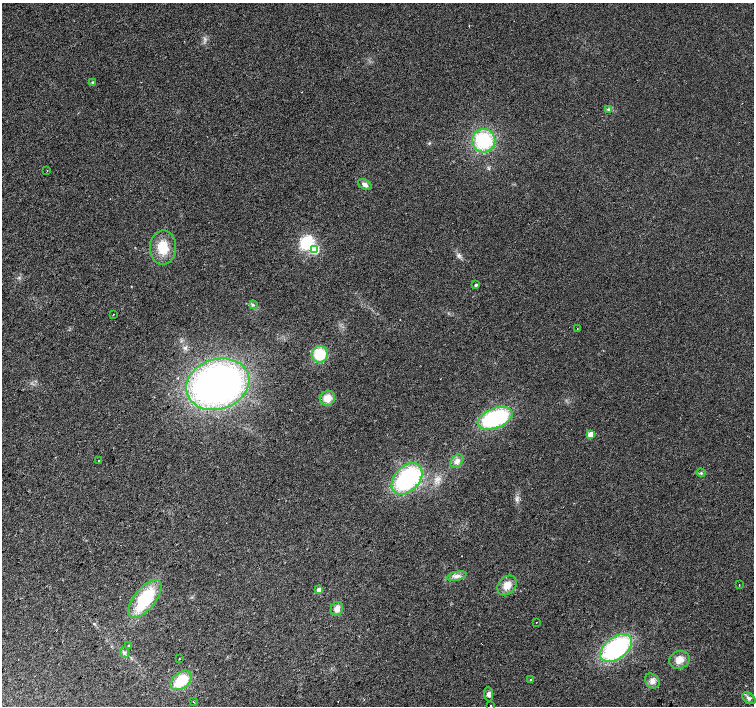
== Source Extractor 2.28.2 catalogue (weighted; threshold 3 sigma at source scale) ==
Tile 7 of 4 x 4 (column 3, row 2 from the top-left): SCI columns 3013-4515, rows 3047-4454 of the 6019 x 6028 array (HDU 1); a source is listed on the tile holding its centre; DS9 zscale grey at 2 x 2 block average (1 PNG px = mean of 2 x 2 image px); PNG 756 x 708 px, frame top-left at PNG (2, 3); each listed source drawn as its Kron ellipse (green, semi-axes under 4 px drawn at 4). Shown black and unused: <1% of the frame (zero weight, under 2 of 3 exposures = <1% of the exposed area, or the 3 px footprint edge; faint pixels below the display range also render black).
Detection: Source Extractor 2.28.2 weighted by HDU 2 'WHT'; one run over the whole footprint, this tile lists its part. Background 0.021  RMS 0.006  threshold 0.0272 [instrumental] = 3 sigma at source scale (4.5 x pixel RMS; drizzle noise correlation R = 1.50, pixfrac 1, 0.0396/0.0396 arcsec/px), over >= 5 px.
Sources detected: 42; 1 inside a brighter object's white glare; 2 cosmic-ray / hot-pixel residue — neither listed nor drawn; the other 39 listed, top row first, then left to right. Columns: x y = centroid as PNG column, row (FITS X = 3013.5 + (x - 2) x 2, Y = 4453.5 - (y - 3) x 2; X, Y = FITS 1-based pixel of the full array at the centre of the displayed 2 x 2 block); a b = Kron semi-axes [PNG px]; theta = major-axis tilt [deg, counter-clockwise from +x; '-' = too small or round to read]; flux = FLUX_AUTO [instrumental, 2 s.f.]
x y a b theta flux
92 82 3 3 - 1.7
608 109 3 3 - 1.9
484 141 12 11 - 76
47 171 2 2 - 0.86
365 184 7 5 -30 6.2
163 248 17 13 89 31
314 249 4 4 - 87
476 285 3 3 - 3.2
253 305 4 2 - 1.4
113 314 2 2 - 0.67
577 329 2 2 - 0.49
320 354 8 8 - 45
218 384 32 25 18 630
327 398 8 7 - 16
495 418 18 10 21 140
590 434 3 3 - 31
99 461 2 2 - 2.9
457 461 8 5 47 5.5
701 473 4 3 - 1.8
407 479 18 12 46 170
457 576 10 4 13 5.9
507 585 11 8 47 14
739 585 2 2 - 0.69
319 590 3 3 - 15
145 599 23 10 50 84
337 609 7 6 - 7.6
536 622 2 2 - 1.7
128 645 3 2 - 1.2
616 648 18 10 37 180
124 653 5 4 - 3.1
179 659 2 2 - 2.2
679 660 10 8 21 12
181 680 12 8 38 42
530 680 2 2 - 2.2
652 681 8 6 -48 6.7
489 694 7 4 -85 5.2
749 698 7 5 -39 4.3
193 702 2 2 - 0.56
491 706 2 2 - 5.6
Isophote crosses this tile's border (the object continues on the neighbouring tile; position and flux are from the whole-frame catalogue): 1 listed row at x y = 491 706
Diffuse or blended objects may show on this block-average render without a row.